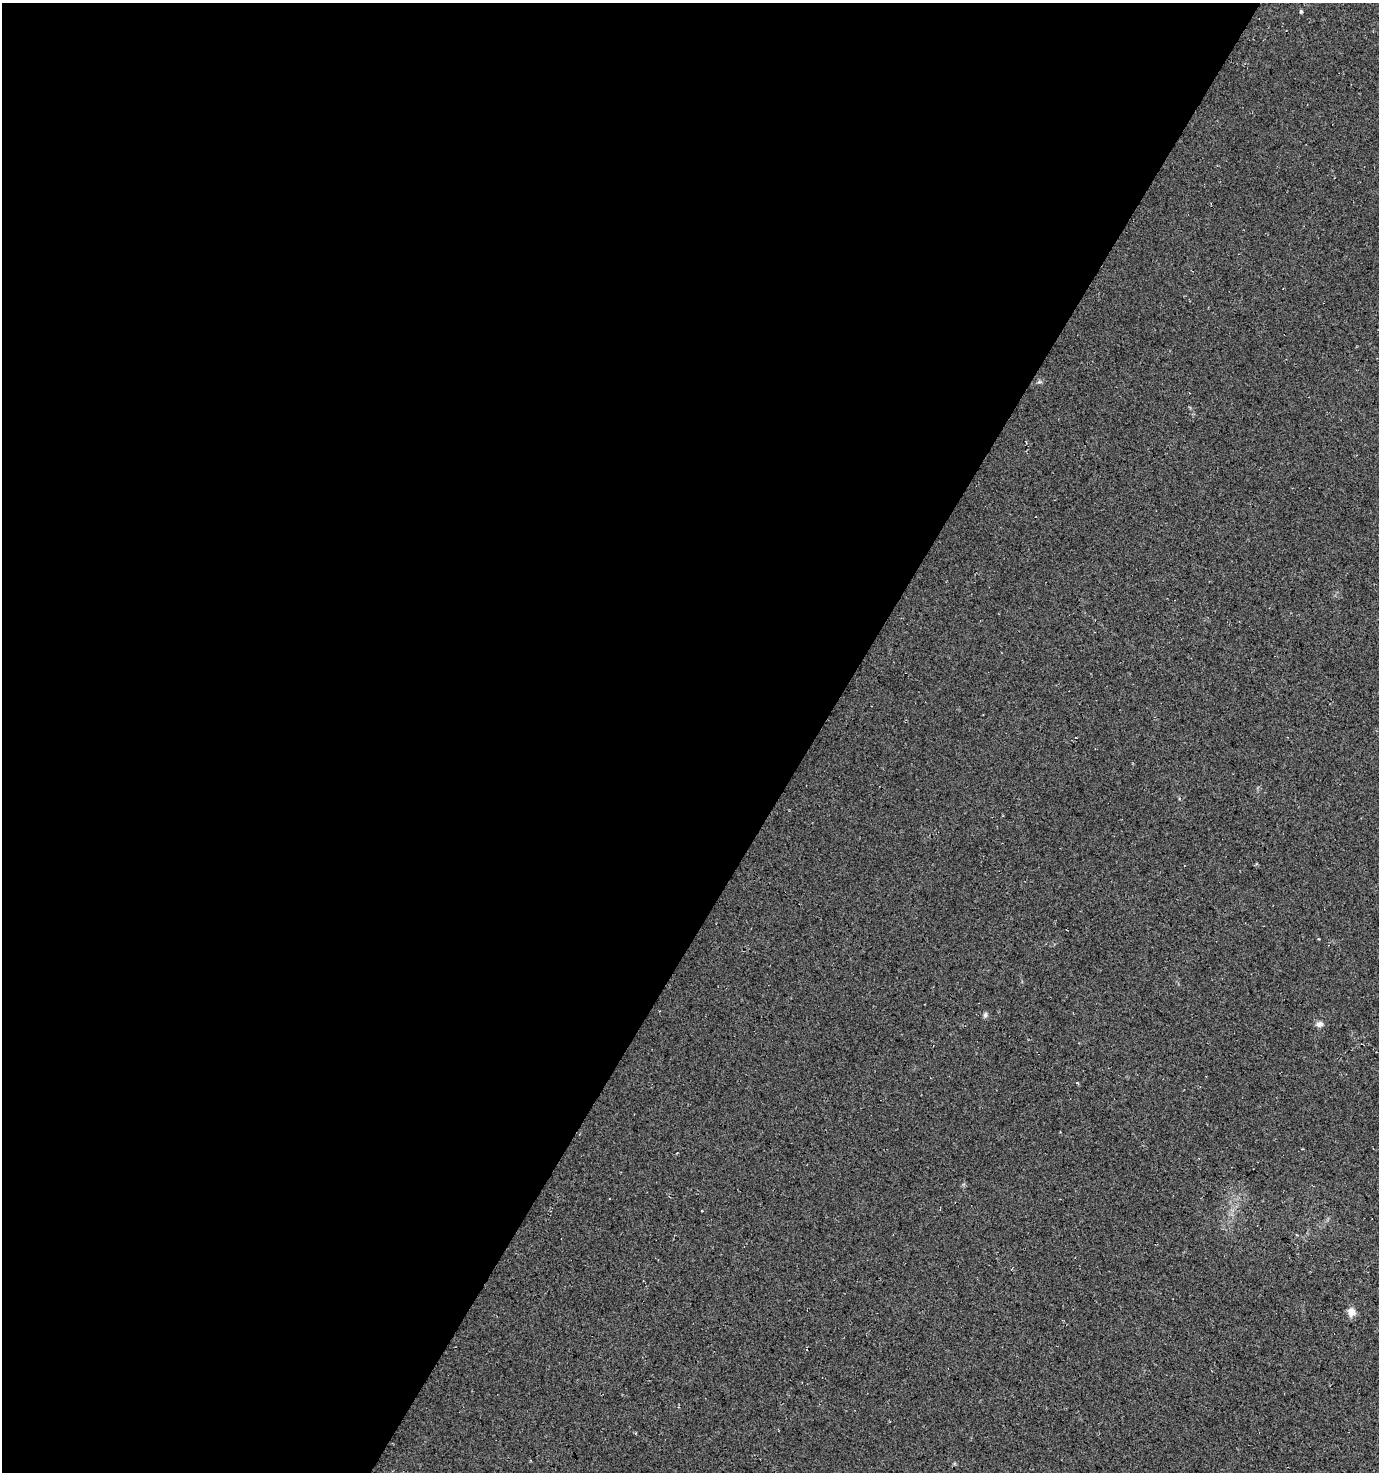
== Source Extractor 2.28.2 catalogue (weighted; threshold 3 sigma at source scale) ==
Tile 5 of 4 x 4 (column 1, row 2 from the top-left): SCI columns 190-1566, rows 2947-4416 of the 5954 x 5886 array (HDU 1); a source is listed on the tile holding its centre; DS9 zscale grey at full resolution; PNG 1381 x 1474 px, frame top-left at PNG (2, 3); no overlay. Shown black and unused: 59% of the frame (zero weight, under 3 of 4 exposures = <1% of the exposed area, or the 3 px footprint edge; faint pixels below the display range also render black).
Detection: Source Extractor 2.28.2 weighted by HDU 2 'WHT'; one run over the whole footprint, this tile lists its part. Background 0.0246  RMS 0.0088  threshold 0.0396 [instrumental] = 3 sigma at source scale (4.5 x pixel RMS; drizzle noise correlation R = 1.50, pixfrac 1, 0.0396/0.0396 arcsec/px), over >= 5 px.
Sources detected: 4; all 4 listed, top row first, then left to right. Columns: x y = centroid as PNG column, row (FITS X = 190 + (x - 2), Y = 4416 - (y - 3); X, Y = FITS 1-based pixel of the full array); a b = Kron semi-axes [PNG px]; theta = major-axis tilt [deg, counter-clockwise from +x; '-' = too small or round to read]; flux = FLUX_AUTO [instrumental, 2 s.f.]
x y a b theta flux
1301 12 4 3 - 1.2
985 1015 7 5 76 1.9
1319 1024 10 7 9 3.7
1351 1312 9 8 - 6.8